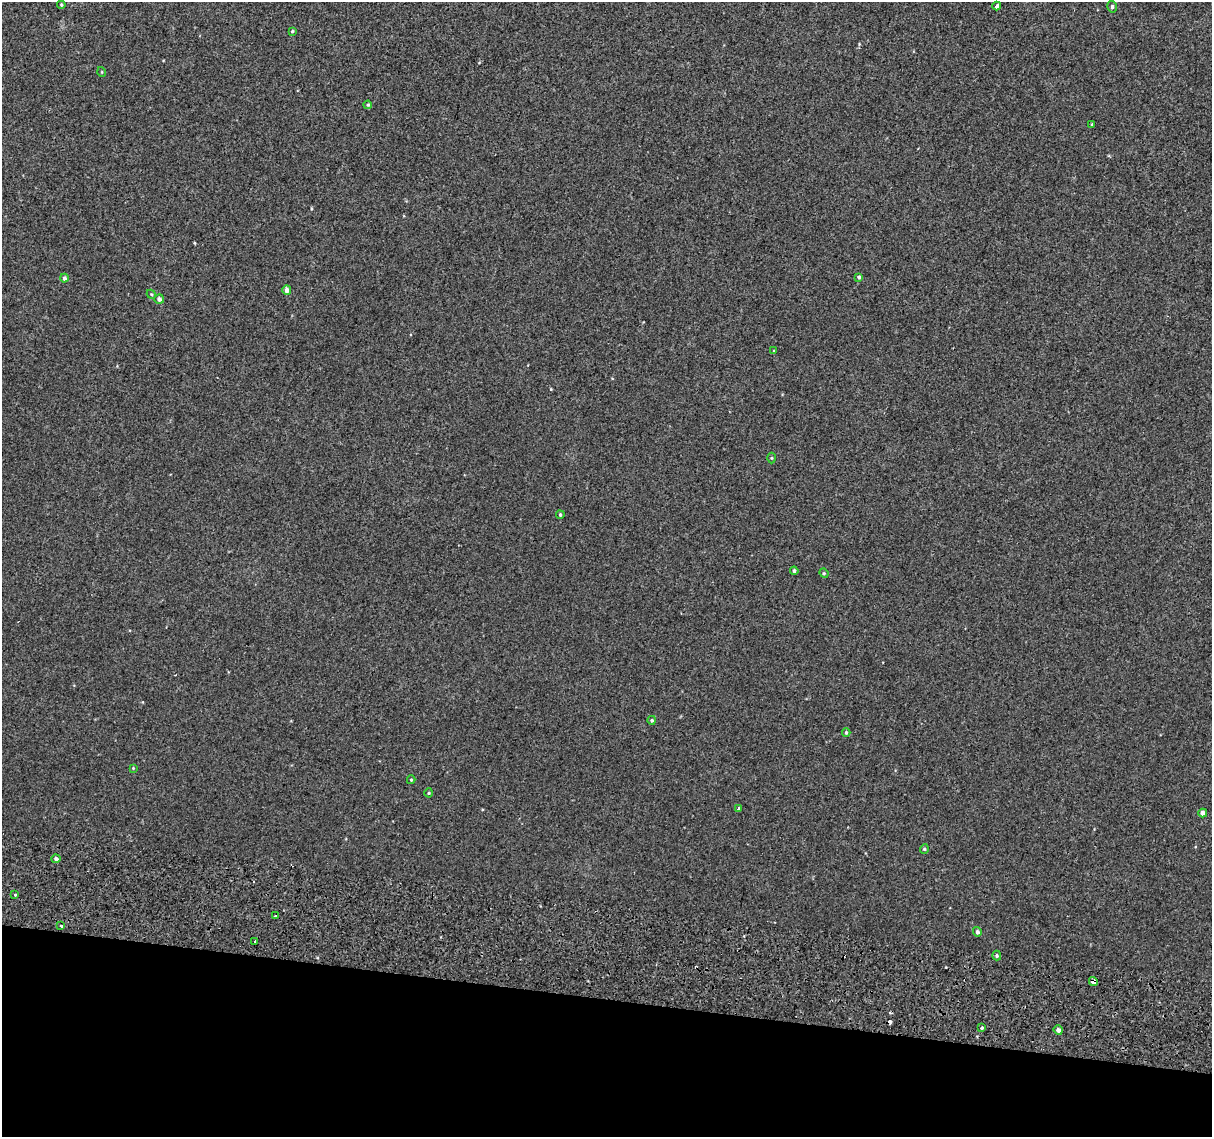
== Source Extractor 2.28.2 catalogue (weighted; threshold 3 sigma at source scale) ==
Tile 15 of 4 x 4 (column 3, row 4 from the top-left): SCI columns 2468-3677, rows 330-1464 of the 4945 x 5257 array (HDU 1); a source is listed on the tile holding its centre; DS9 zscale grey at full resolution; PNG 1214 x 1139 px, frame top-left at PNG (2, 2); each listed source drawn as its Kron ellipse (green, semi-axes under 4 px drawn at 4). Shown black and unused: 12% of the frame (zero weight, under 2 of 3 exposures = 6% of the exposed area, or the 3 px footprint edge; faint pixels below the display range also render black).
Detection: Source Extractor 2.28.2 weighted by HDU 2 'WHT'; one run over the whole footprint, this tile lists its part. Background 0.00573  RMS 0.0057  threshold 0.0256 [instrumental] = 3 sigma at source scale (4.5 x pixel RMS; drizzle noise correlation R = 1.50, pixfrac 1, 0.0396/0.0396 arcsec/px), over >= 5 px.
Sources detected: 40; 5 cosmic-ray / hot-pixel residue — neither listed nor drawn; the other 35 listed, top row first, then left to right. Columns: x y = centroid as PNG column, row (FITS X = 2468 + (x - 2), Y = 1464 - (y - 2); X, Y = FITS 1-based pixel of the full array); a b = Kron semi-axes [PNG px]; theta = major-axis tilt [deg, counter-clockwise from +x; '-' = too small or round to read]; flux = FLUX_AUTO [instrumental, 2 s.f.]
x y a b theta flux
61 5 4 3 - 0.54
997 6 4 3 - 5.2
1112 7 6 4 -77 0.94
292 31 4 3 - 0.65
102 72 5 3 - 0.46
368 105 4 3 - 0.58
1091 124 3 2 - 0.61
859 277 4 4 - 1.1
64 278 4 4 - 1.1
287 290 4 4 - 2.4
151 294 5 3 - 0.55
159 299 5 4 - 2.1
774 351 3 3 - 0.4
771 458 5 3 - 0.5
560 515 4 3 - 0.8
794 571 4 3 - 0.86
824 573 5 4 - 0.59
652 720 4 4 - 0.77
846 733 4 3 - 0.74
133 768 3 3 - 0.4
411 780 4 4 - 0.57
429 793 4 4 - 0.6
738 808 3 2 - 1.2
1203 813 4 4 - 2.4
924 849 5 4 - 0.7
56 859 4 4 - 1.6
15 895 4 3 - 0.56
275 916 3 3 - 10
61 926 3 3 - 11
977 932 5 4 - 1.4
254 941 3 2 - 0.75
997 955 5 3 - 0.83
1093 981 5 4 - 5.5
982 1027 4 3 - 2.7
1058 1030 5 4 - 2
Overlapping masked pixels (flux is a lower limit): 1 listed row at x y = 1093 981